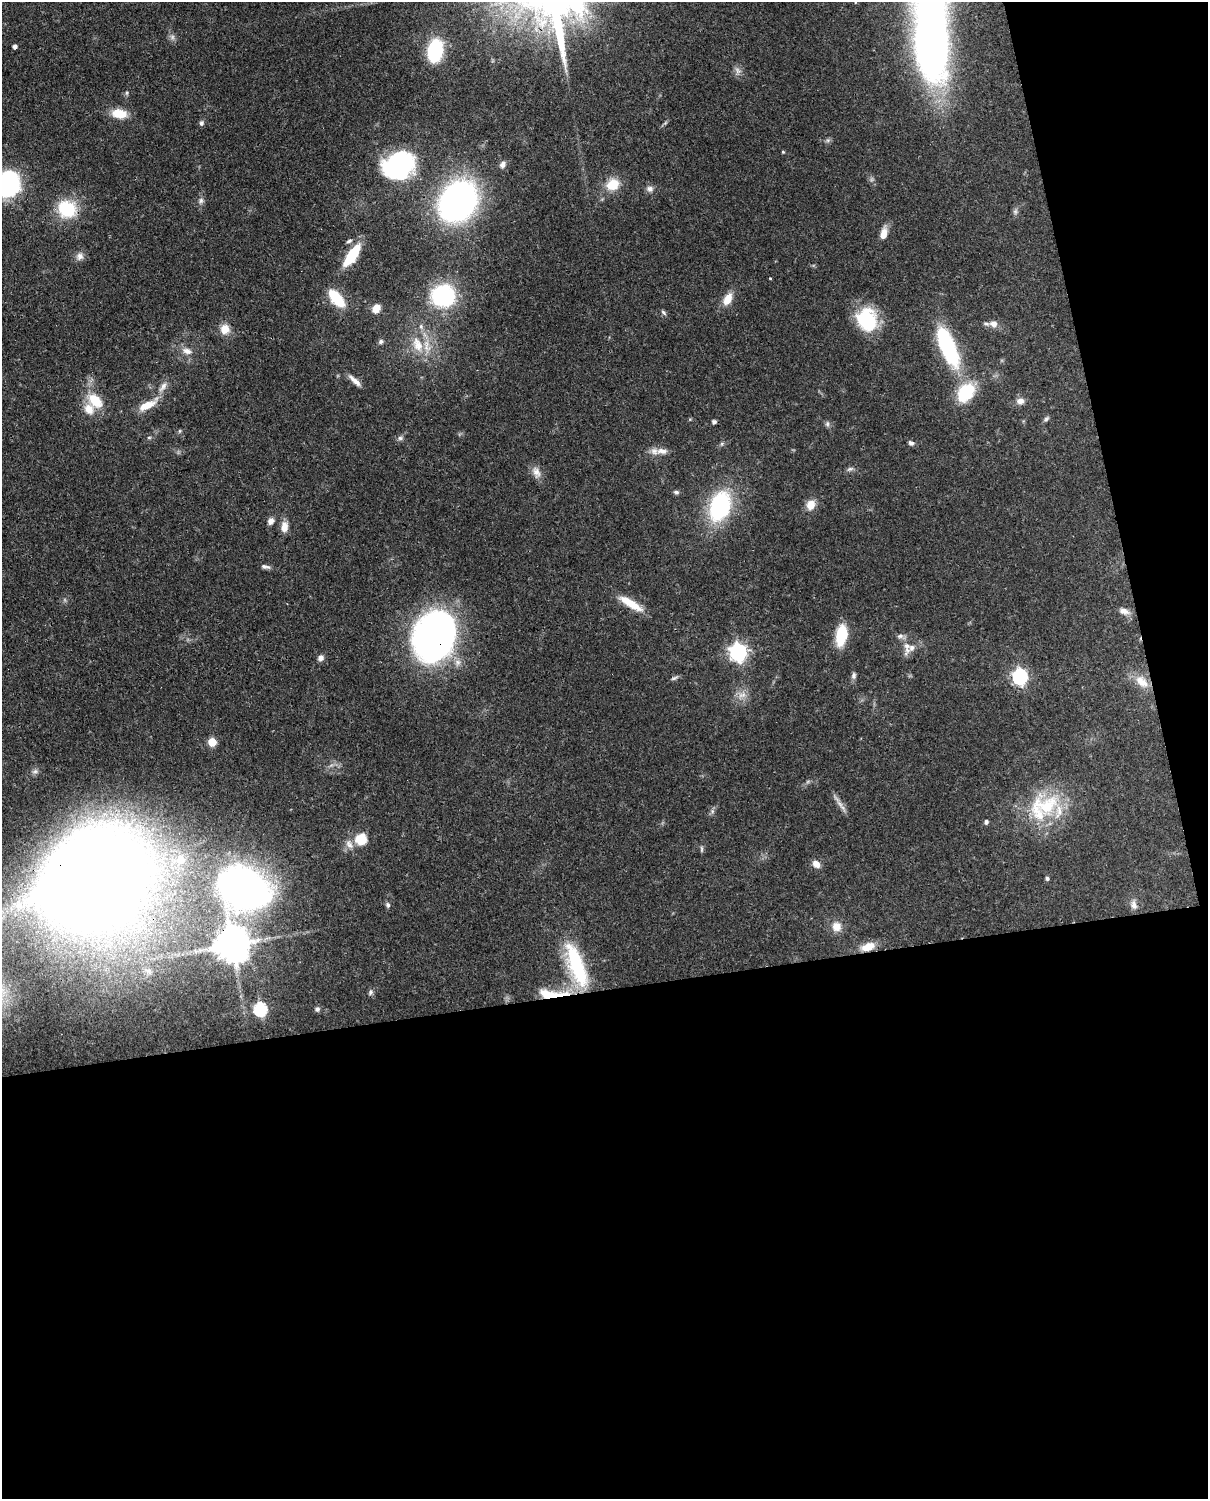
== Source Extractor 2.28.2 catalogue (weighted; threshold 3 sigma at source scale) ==
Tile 12 of 4 x 3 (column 4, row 3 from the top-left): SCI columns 3713-4918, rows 161-1657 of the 5007 x 4916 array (HDU 1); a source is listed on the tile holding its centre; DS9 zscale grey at full resolution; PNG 1210 x 1501 px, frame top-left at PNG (2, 2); no overlay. Shown black and unused: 39% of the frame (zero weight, under 3 of 4 exposures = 7% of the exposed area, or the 3 px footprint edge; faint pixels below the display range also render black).
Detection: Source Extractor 2.28.2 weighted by HDU 2 'WHT'; one run over the whole footprint, this tile lists its part. Background 0.126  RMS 0.0044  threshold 0.02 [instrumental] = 3 sigma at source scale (4.5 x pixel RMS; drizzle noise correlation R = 1.50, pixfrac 1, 0.05/0.05 arcsec/px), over >= 5 px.
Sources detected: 102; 1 too faint to see at this stretch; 1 inside a brighter object's white glare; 1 long thin detection or spike segment (spike, bleed or trail) — not listed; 9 inside a brighter listed object's ellipse — not listed separately; the other 90 listed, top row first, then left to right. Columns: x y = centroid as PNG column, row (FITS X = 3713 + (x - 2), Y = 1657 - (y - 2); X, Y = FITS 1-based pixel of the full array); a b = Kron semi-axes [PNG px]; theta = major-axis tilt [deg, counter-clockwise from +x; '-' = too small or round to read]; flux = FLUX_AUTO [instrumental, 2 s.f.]
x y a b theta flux
932 40 134 38 -87 270
15 46 4 4 - 1.6
435 50 16 10 80 44
738 70 10 7 -36 2
119 114 19 11 -7 7.9
201 123 7 6 - 1.1
828 140 7 4 18 0.84
783 152 4 4 - 0.49
398 165 34 27 20 58
502 165 9 7 52 1.9
7 184 30 26 55 48
612 184 14 12 27 9.6
650 189 9 8 - 1.9
201 201 8 7 - 1.4
458 201 27 21 55 210
67 209 24 21 -30 19
1015 211 8 6 89 1.2
884 233 14 8 77 4.2
349 241 8 5 28 0.98
352 255 21 8 55 19
80 256 11 10 - 2.5
770 278 4 2 - 0.41
443 295 29 26 6 36
336 298 18 9 -49 19
728 299 16 9 62 5.7
376 308 10 8 55 4.7
664 312 9 4 -49 0.91
867 319 25 21 -74 27
993 324 11 9 -3 2.7
225 329 12 12 - 5.2
381 341 7 6 - 1.1
417 345 24 14 -67 10
945 346 61 16 -61 39
187 351 13 8 -18 3.2
355 381 18 6 -42 3.1
163 387 16 7 55 3.2
95 401 22 14 -46 11
1020 401 10 9 - 2.6
147 405 23 8 26 8.2
1046 419 8 5 38 1
714 422 4 4 - 1.2
827 424 8 6 -71 1
179 431 6 4 71 0.54
149 438 6 4 0 0.59
400 438 7 6 - 1.1
911 443 7 6 - 1.2
662 451 19 8 -3 3.9
850 469 9 5 24 1.2
536 472 17 10 -66 3.6
676 492 8 5 -14 0.99
811 505 10 9 - 5.5
720 506 30 20 71 48
271 521 8 7 - 2.2
284 527 12 8 86 4.2
265 566 12 5 -11 1.5
631 603 31 8 -31 9.8
1124 611 14 8 -19 3
841 635 20 9 80 18
434 636 43 34 74 180
900 636 10 6 8 1.5
912 648 10 9 - 2.8
738 652 7 7 - 180
320 658 7 6 - 1.8
854 676 9 6 84 1.3
1020 676 7 6 - 100
1142 682 22 12 -40 7.6
742 695 13 8 24 3.3
212 742 5 5 - 16
35 771 9 5 29 1.3
840 804 14 5 -49 2.5
1047 807 38 27 44 30
712 811 6 4 -72 0.88
986 822 4 4 - 1.3
361 839 14 13 - 8.8
702 849 10 4 -90 0.83
181 860 8 8 - 7.6
816 864 10 8 -48 3
96 877 64 50 39 1700
1047 878 4 4 - 1.1
243 888 30 23 -29 280
388 905 7 6 - 1.1
1134 905 14 8 -79 2.5
836 927 12 11 - 4.9
232 944 10 10 - 1100
868 947 17 9 18 6.7
576 965 55 17 -69 39
370 992 9 5 62 1.1
551 994 41 10 -1 16
260 1009 7 6 - 58
317 1009 6 6 - 1.2
Overlapping masked pixels (flux is a lower limit): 5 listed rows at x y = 434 636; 96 877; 232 944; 868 947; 551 994
Isophote crosses this tile's border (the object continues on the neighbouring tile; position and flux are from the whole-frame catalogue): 3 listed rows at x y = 932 40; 7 184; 96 877